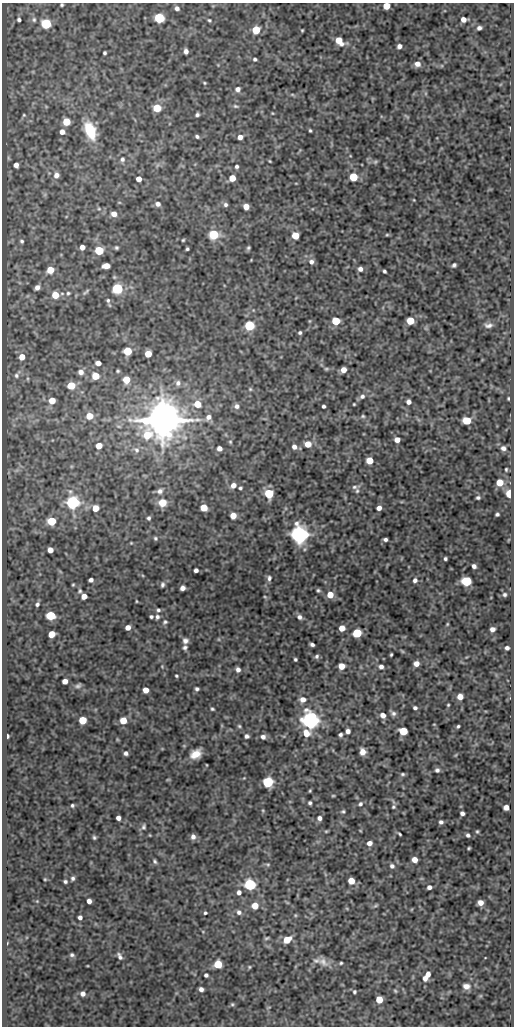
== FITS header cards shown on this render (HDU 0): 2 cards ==
NAXIS1  =                  512
NAXIS2  =                 1024

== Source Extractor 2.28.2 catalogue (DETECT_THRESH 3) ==
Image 512 x 1024 px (HDU 0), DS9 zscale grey, 1 PNG px = 1 image px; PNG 516 x 1028 px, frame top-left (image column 1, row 1024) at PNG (2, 3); no overlay
Background 83.6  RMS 0.59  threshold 1.76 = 3 sigma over >= 5 px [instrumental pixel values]
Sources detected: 271; all 271 listed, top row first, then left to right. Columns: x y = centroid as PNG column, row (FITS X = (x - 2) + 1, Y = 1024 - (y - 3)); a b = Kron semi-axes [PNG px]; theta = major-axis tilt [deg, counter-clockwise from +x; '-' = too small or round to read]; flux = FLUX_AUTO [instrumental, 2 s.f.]
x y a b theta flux
62 5 3 3 - 53
386 6 5 5 - 580
177 8 5 5 - 120
159 18 6 5 - 2900
463 19 5 4 - 230
19 20 5 4 - 82
34 20 7 7 - 120
209 20 5 4 - 49
46 24 6 5 - 3300
479 28 4 4 - 110
256 30 5 5 - 1200
302 30 3 2 - 38
339 41 9 6 -39 580
399 46 4 4 - 150
186 51 5 4 - 140
105 53 3 3 - 64
255 59 4 3 - 73
417 64 7 6 - 240
204 83 4 3 - 40
238 89 6 6 - 160
292 94 6 4 -1 54
235 106 7 5 -16 70
157 108 5 5 - 1200
272 113 4 3 - 32
24 115 4 4 - 44
197 115 4 4 - 78
406 116 9 2 -30 44
66 122 5 5 - 950
310 130 3 3 - 51
90 131 19 10 -68 1400
62 132 6 5 - 210
197 136 4 3 - 76
240 137 5 5 - 200
122 159 7 6 - 110
270 161 3 3 - 33
375 162 6 5 - 62
16 165 5 4 - 200
237 166 4 4 - 80
56 175 8 7 - 200
353 177 5 5 - 1400
232 178 5 5 - 500
139 179 5 4 - 260
414 200 4 3 - 29
158 204 6 5 - 150
225 205 6 6 - 95
246 207 5 5 - 350
99 209 6 4 -1 57
114 214 6 5 - 260
214 234 6 5 - 2600
387 235 6 4 1 47
295 236 5 5 - 770
183 240 3 3 - 40
22 241 5 5 - 74
82 247 4 4 - 260
116 248 4 3 - 61
248 248 4 3 - 57
187 249 3 3 - 57
99 250 5 5 - 1800
311 262 6 6 - 140
454 265 4 4 - 83
106 266 6 5 - 380
360 269 5 5 - 150
50 270 5 5 - 690
384 271 4 3 - 68
37 287 5 4 - 170
117 289 6 5 - 3900
86 292 11 4 38 87
68 293 6 5 - 84
55 295 6 6 - 760
108 300 7 6 - 93
309 321 5 3 - 32
336 321 5 5 - 1400
410 321 5 5 - 1100
249 325 5 5 - 3100
488 325 10 5 4 150
300 333 4 4 - 69
127 351 5 5 - 1500
148 354 5 5 - 650
22 357 5 5 - 370
98 363 5 4 - 300
326 369 6 4 -19 56
343 370 5 5 - 300
118 371 4 4 - 52
81 372 7 6 - 200
16 375 7 6 - 92
95 376 5 5 - 750
126 380 5 5 - 710
178 383 8 7 - 150
71 385 5 5 - 990
250 389 5 4 - 48
362 396 8 6 40 140
508 398 3 2 - 37
52 401 5 5 - 640
409 402 4 4 - 170
197 404 6 6 - 630
354 404 3 2 - 36
237 406 7 6 - 140
323 406 3 3 - 80
89 416 6 6 - 550
363 416 6 4 -2 57
208 417 8 6 44 190
162 420 12 10 34 130000
466 420 6 5 - 1100
119 426 7 3 -9 57
397 440 5 4 - 260
230 442 5 4 - 45
308 444 6 5 - 530
99 446 5 5 - 490
294 447 6 5 - 160
219 448 5 4 - 190
503 448 7 6 - 140
136 450 9 7 -54 160
370 460 5 5 - 620
506 469 4 3 - 46
500 482 6 6 - 630
233 485 6 5 - 230
354 487 7 5 0 92
240 488 4 3 - 60
160 491 8 6 34 130
357 491 7 5 -77 75
509 493 5 4 - 1300
269 494 5 5 - 2300
478 498 4 4 - 73
73 502 6 6 - 8600
162 503 7 7 - 560
95 508 5 5 - 620
204 508 5 5 - 830
379 508 5 4 - 200
497 514 4 4 - 73
233 516 5 5 - 440
149 518 4 3 - 71
52 521 5 5 - 1600
299 535 7 6 - 23000
155 538 5 4 - 61
385 539 4 3 - 90
131 543 4 3 - 32
50 550 5 4 - 290
445 559 3 3 - 69
474 566 4 4 - 120
196 570 4 4 - 120
269 578 8 5 88 110
91 580 4 4 - 130
415 580 6 5 - 120
466 581 6 5 - 2600
73 585 4 3 - 43
162 585 7 5 87 89
182 588 5 4 - 180
318 590 5 4 - 63
80 591 6 5 - 66
505 594 6 6 - 86
330 595 5 5 - 580
84 596 5 4 - 330
136 601 4 2 - 32
37 604 5 5 - 92
158 610 6 5 - 82
51 616 6 5 - 1900
151 617 4 3 - 66
157 617 6 5 - 100
300 617 7 6 - 130
165 622 6 6 - 77
447 624 4 3 - 35
128 627 5 4 - 260
342 628 5 5 - 430
492 629 5 4 - 180
357 633 5 5 - 2000
52 634 5 5 - 620
185 641 7 6 - 140
312 644 4 3 - 100
185 647 6 5 - 97
507 648 4 4 - 110
391 655 4 2 - 47
317 656 6 5 - 87
295 659 3 3 - 62
416 664 5 4 - 270
162 666 5 3 - 33
341 666 5 5 - 500
381 667 6 5 - 120
238 670 5 4 - 140
176 676 3 3 - 48
65 681 5 4 - 270
78 686 8 5 20 99
197 689 4 4 - 80
146 690 5 5 - 340
460 697 5 5 - 320
303 699 7 6 - 240
448 705 3 3 - 38
415 708 4 3 - 85
212 709 4 3 - 54
393 713 7 6 - 110
383 715 6 5 - 220
82 720 5 5 - 1000
123 721 5 5 - 690
310 721 7 6 - 19000
239 726 5 5 - 55
458 726 4 3 - 57
348 731 4 4 - 170
403 731 5 5 - 1200
306 733 8 8 - 420
340 735 4 3 - 83
7 736 4 3 - 82
247 736 5 4 - 97
263 737 6 6 - 130
362 752 6 5 - 270
126 753 4 4 - 100
196 754 10 7 33 490
437 770 5 5 - 91
403 774 5 4 - 62
168 779 6 3 19 35
268 782 6 5 - 3800
310 791 3 2 - 38
333 796 5 3 - 37
310 803 4 3 - 74
360 804 6 5 - 82
72 805 4 3 - 60
393 807 5 4 - 54
506 807 5 5 - 230
343 811 5 4 - 57
462 813 4 4 - 120
118 818 4 4 - 170
319 818 5 5 - 130
441 822 4 4 - 92
144 827 9 6 77 100
326 831 5 3 - 40
477 831 5 4 - 47
400 834 3 2 - 47
150 835 4 2 - 29
468 835 4 4 - 92
94 837 4 4 - 65
193 837 6 6 - 160
369 843 5 5 - 210
469 848 3 2 - 42
414 860 5 5 - 340
155 861 7 4 -60 74
268 865 6 4 -17 56
392 866 6 6 - 120
73 878 5 4 - 85
45 879 4 3 - 41
65 881 4 3 - 74
351 881 5 5 - 550
250 884 6 5 - 5900
429 887 4 4 - 130
239 892 5 5 - 150
37 901 4 4 - 31
89 901 4 4 - 180
480 903 5 5 - 260
376 905 7 4 31 57
255 906 5 5 - 570
239 912 6 5 - 120
205 913 3 3 - 57
295 915 5 4 - 41
80 917 4 4 - 120
267 938 6 4 26 55
287 940 7 5 33 650
7 943 4 2 - 26
72 955 6 5 - 82
120 956 10 5 -62 140
316 961 11 7 -4 160
323 962 16 9 -40 280
341 963 3 3 - 48
218 964 5 5 - 1200
249 967 4 4 - 42
428 974 6 5 - 210
206 975 4 4 - 93
425 978 6 5 - 170
466 986 9 7 -10 220
201 989 4 4 - 150
395 991 5 4 - 47
354 992 4 4 - 58
83 994 6 5 - 170
379 999 5 5 - 680
232 1004 6 5 - 60
At the frame edge (FLAGS 8, measured only in part): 2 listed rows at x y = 62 5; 386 6